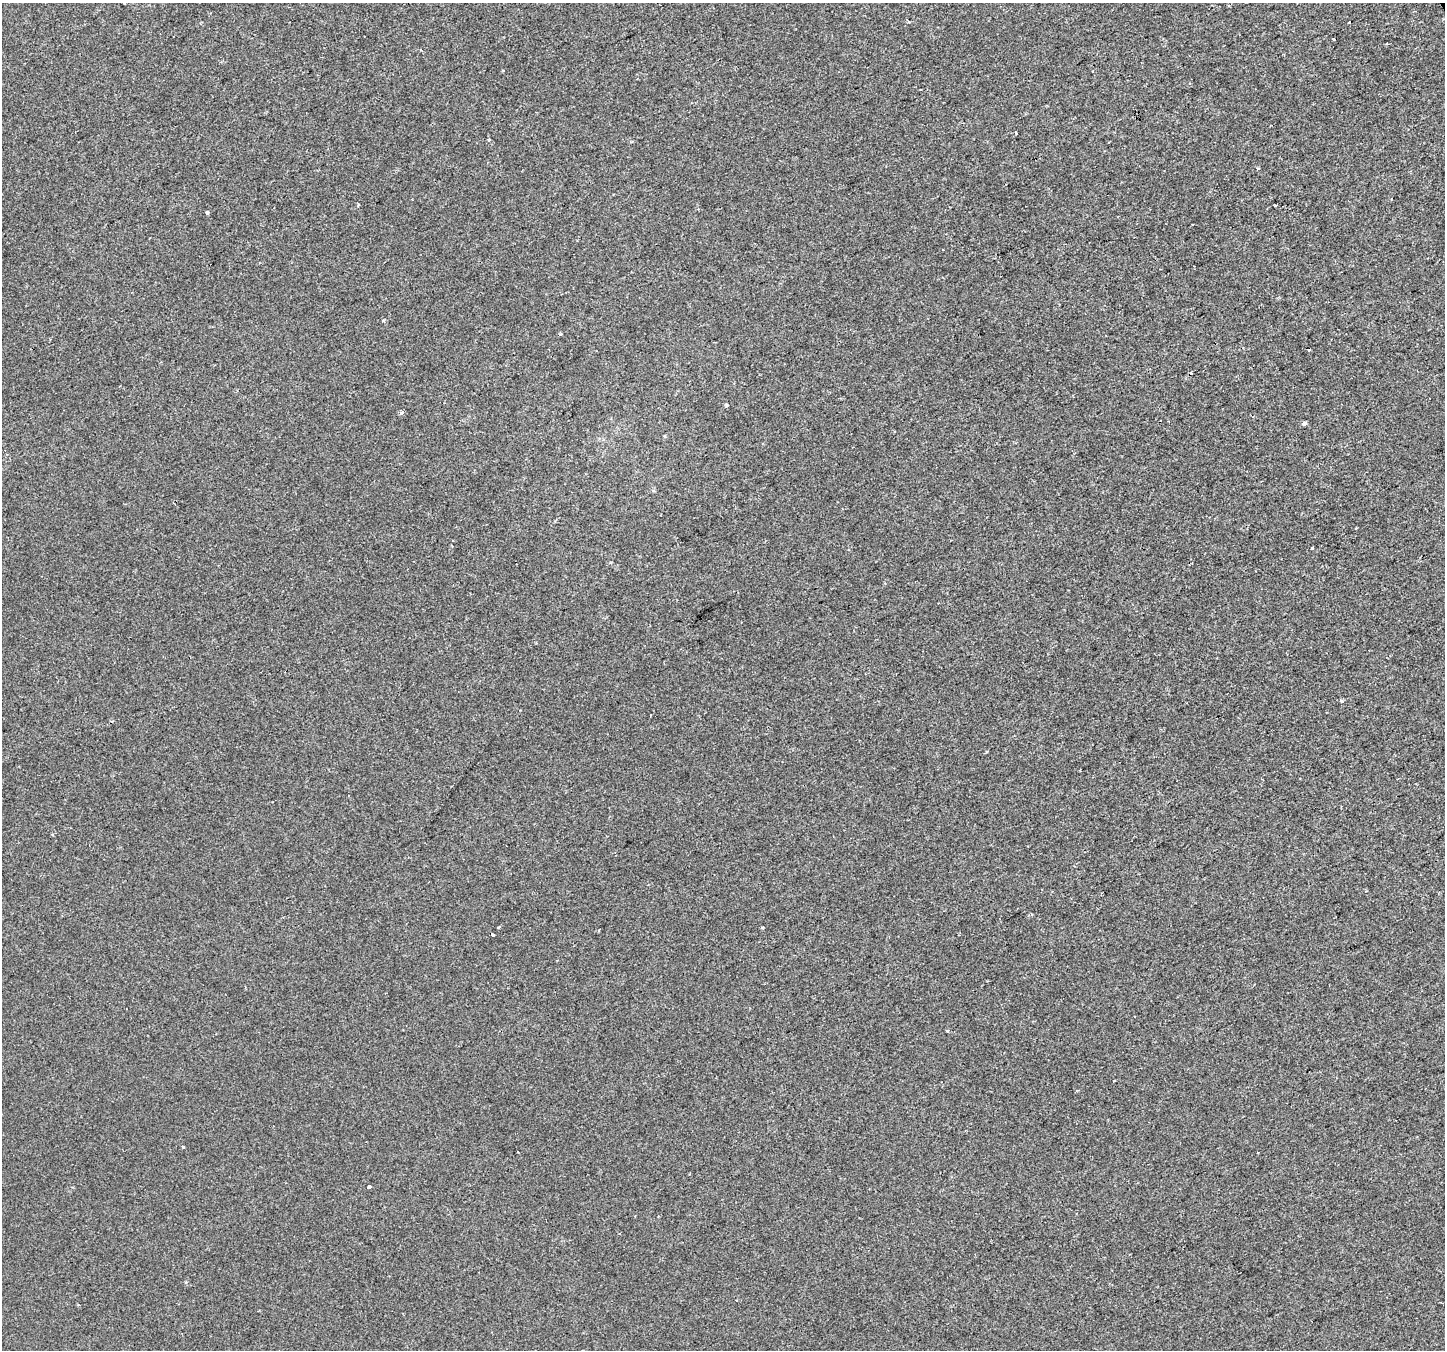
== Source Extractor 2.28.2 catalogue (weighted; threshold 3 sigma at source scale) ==
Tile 10 of 4 x 4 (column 2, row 3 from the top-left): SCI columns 1443-2885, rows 1450-2797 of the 5772 x 5655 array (HDU 1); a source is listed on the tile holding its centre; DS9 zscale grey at full resolution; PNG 1447 x 1352 px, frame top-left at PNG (2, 3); no overlay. Shown black and unused: <1% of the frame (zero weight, under 2 of 3 exposures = <1% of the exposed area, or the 3 px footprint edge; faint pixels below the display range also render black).
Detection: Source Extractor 2.28.2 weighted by HDU 2 'WHT'; one run over the whole footprint, this tile lists its part. Background 2.47e-04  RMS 0.0042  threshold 0.019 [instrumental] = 3 sigma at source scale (4.5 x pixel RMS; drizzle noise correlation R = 1.50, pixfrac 1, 0.0396/0.0396 arcsec/px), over >= 5 px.
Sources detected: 25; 3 cosmic-ray / hot-pixel residue — not listed; the other 22 listed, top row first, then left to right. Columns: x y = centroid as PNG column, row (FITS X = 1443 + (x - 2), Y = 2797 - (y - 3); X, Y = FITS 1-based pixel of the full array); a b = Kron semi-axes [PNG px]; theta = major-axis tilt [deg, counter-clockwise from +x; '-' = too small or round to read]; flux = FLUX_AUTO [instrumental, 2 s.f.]
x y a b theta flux
1093 71 3 2 - 0.33
1016 133 3 3 - 1.1
488 140 3 3 - 0.71
1257 169 4 3 - 0.55
358 205 4 3 - 0.37
1276 205 3 2 - 0.34
207 212 3 3 - 0.88
561 334 4 3 - 0.52
727 404 3 3 - 3.8
401 412 5 3 - 1.7
1304 423 4 4 - 1.3
1356 528 3 2 - 0.35
1312 548 3 3 - 0.79
1341 701 4 3 - 0.88
1366 891 3 3 - 0.28
499 927 3 2 - 0.75
492 934 3 3 - 0.88
947 1031 3 3 - 0.98
1114 1081 2 2 - 0.48
183 1147 3 3 - 0.55
370 1187 4 3 - 1.4
186 1282 4 3 - 0.44
Unlisted compact peaks at least as high as the median listed source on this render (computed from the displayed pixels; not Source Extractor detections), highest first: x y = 383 321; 762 927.